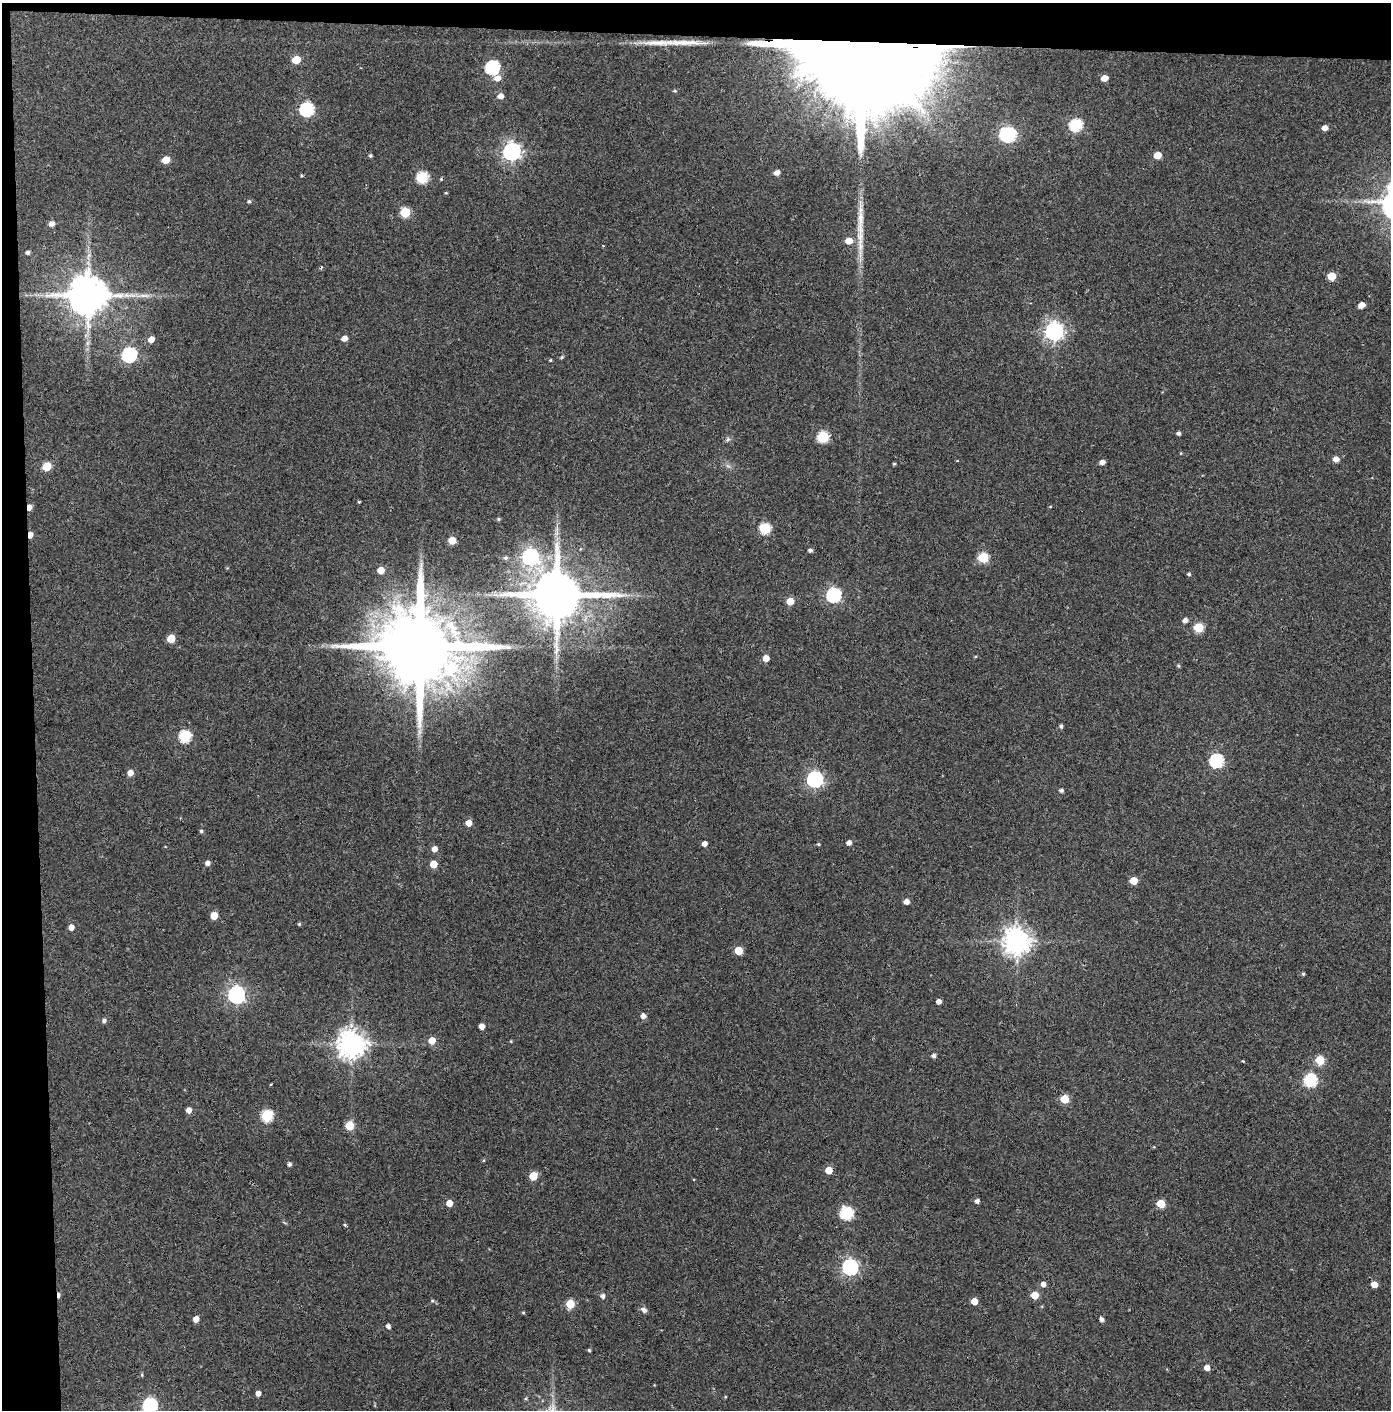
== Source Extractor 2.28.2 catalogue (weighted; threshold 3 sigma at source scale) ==
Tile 1 of 3 x 3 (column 1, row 1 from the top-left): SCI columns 74-1462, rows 2822-4229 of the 4314 x 4236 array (HDU 1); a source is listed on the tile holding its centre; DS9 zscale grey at full resolution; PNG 1393 x 1412 px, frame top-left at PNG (2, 3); no overlay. Shown black and unused: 5% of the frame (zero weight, under 3 of 4 exposures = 6% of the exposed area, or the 3 px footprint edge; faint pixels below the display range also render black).
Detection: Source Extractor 2.28.2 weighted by HDU 2 'WHT'; one run over the whole footprint, this tile lists its part. Background 0.0904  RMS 0.0064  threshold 0.0289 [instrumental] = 3 sigma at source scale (4.5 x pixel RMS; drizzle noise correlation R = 1.50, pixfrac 1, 0.05/0.05 arcsec/px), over >= 5 px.
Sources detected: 136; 1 too faint to see at this stretch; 2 inside a brighter object's white glare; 2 cosmic-ray / hot-pixel residue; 3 long thin detections or spike segments (spike, bleed or trail) — not listed; the other 128 listed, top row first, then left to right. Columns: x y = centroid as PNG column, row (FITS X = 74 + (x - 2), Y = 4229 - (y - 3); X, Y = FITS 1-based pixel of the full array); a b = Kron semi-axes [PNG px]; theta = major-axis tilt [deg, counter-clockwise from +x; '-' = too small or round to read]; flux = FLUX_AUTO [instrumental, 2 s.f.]
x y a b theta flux
861 45 111 19 -2 77000
296 60 6 5 - 16
492 67 7 6 - 100
497 78 7 6 - 4.5
1104 78 5 5 - 6.1
500 96 6 5 - 4.1
307 109 7 6 - 97
1076 125 6 6 - 73
1325 128 5 4 - 4.2
1008 134 9 6 -16 140
511 152 7 7 - 280
1157 155 5 5 - 9.5
370 156 5 4 - 0.95
166 160 6 5 - 11
777 173 5 5 - 3.6
422 177 6 6 - 52
446 193 4 3 - 0.5
249 201 5 4 - 1
405 212 6 6 - 29
860 219 51 8 89 16
51 224 5 5 - 3.6
849 241 6 5 - 7.6
603 246 4 2 - 0.45
28 252 4 4 - 1.6
1332 276 5 5 - 14
88 295 11 10 - 2400
1361 305 5 4 - 5.7
1054 331 7 7 - 300
344 338 5 4 - 4.1
151 339 6 5 - 5.4
129 355 7 6 - 120
562 357 5 4 - 0.93
550 360 4 3 - 0.6
1178 433 4 4 - 1.6
823 437 6 6 - 49
728 439 6 5 - 1.2
1336 459 5 5 - 4.4
1102 462 5 5 - 2.8
894 464 4 3 - 0.74
46 467 6 5 - 20
359 502 4 3 - 0.6
29 507 5 4 - 4.2
1050 507 5 3 - 0.48
498 519 5 4 - 0.87
765 528 6 6 - 49
557 533 7 4 71 1.7
30 535 5 3 - 4.2
452 540 5 5 - 12
810 550 5 4 - 1.7
530 557 7 7 - 190
983 557 6 5 - 35
506 558 6 5 - 1.3
381 570 5 5 - 8.4
1189 574 4 4 - 1
557 595 15 12 3 4200
834 595 6 6 - 110
790 601 5 5 - 10
1185 620 5 5 - 2.6
1199 628 6 5 - 29
171 638 5 5 - 15
420 646 22 17 -4 12000
766 658 5 5 - 6.2
1178 666 5 4 - 0.83
1061 726 5 4 - 1.3
185 736 6 6 - 58
1216 761 6 6 - 92
130 773 5 5 - 4.6
815 779 7 6 - 190
1061 790 5 4 - 1.6
468 823 5 5 - 5.2
201 831 5 4 - 1.1
849 843 4 4 - 2.9
704 844 5 4 - 3.4
819 844 4 4 - 0.67
434 849 5 5 - 4.2
208 863 5 5 - 2.5
433 864 5 5 - 9.7
1133 881 5 5 - 12
907 902 5 5 - 3.7
214 916 5 5 - 11
299 924 4 4 - 0.81
71 927 5 5 - 4
1017 941 8 8 - 750
738 951 5 5 - 15
1303 974 4 3 - 0.95
236 995 7 7 - 240
939 1001 4 4 - 3
643 1016 5 5 - 3.2
104 1021 5 5 - 1.8
482 1026 4 4 - 4.5
432 1040 5 5 - 8.8
351 1044 8 8 - 760
934 1056 5 4 - 1.9
1320 1060 5 5 - 24
1242 1061 3 2 - 0.81
1310 1080 6 6 - 76
1064 1099 5 5 - 18
189 1110 5 4 - 4
267 1116 6 6 - 60
349 1125 5 5 - 22
484 1160 5 3 - 0.57
289 1164 4 4 - 1.7
829 1170 5 5 - 11
533 1176 5 5 - 16
977 1201 4 4 - 2.4
449 1203 5 5 - 7
1161 1204 5 5 - 18
846 1213 6 6 - 66
345 1225 4 3 - 0.83
850 1267 6 6 - 170
1043 1284 5 5 - 3.2
1374 1284 5 4 - 7.4
59 1295 6 3 88 2
1035 1295 5 5 - 12
603 1296 6 5 - 2
432 1301 5 4 - 0.73
974 1301 5 5 - 8.1
570 1304 5 5 - 23
644 1310 8 6 -36 2.3
523 1313 5 3 - 0.65
196 1319 5 4 - 4.9
1101 1319 4 4 - 2.3
388 1326 4 4 - 2.2
589 1350 4 4 - 0.8
1207 1368 5 4 - 4.6
142 1375 5 4 - 0.74
258 1393 5 4 - 3.1
150 1405 7 6 - 130
Overlapping masked pixels (flux is a lower limit): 4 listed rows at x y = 861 45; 29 507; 30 535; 59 1295
Isophote crosses this tile's border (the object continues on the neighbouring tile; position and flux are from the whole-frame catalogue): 1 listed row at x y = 150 1405